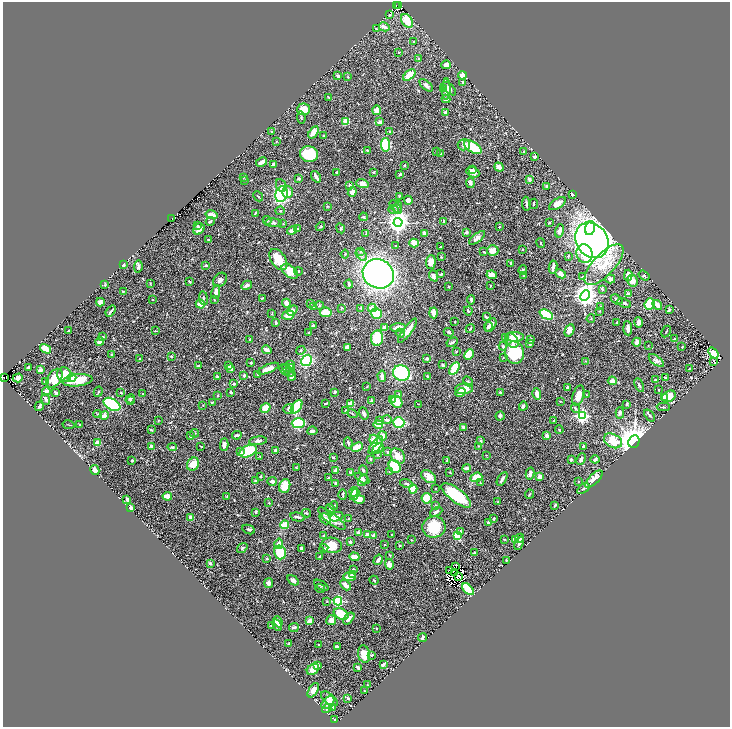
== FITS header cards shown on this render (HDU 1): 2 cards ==
NAXIS1  =                 1455
NAXIS2  =                 1450

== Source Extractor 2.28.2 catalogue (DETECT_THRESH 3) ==
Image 1455 x 1450 px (HDU 1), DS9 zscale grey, zoomed out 1/2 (1 PNG px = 2 x 2 image px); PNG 732 x 729 px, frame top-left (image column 2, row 1450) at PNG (3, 2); each listed source drawn as its Kron ellipse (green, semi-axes under 4 px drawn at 4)
Background 0.584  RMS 0.025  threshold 0.0738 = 3 sigma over >= 5 px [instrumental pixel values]
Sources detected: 655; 34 cannot appear on this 1/2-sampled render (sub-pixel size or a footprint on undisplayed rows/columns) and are neither listed nor drawn; of the other 621, the 500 brightest by FLUX_AUTO listed and drawn (121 fainter detections omitted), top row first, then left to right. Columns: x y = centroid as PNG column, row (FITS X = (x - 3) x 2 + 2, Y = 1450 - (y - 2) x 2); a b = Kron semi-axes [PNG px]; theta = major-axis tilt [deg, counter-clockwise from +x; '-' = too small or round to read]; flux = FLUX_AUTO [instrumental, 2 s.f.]
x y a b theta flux
396 5 2 1 - 17
399 5 2 1 - 29
390 15 2 2 - 3.5
407 21 8 5 -56 82
384 27 5 3 - 24
376 29 3 3 - 4
413 41 3 2 - 2.8
399 52 2 2 - 3.2
418 59 3 2 - 2.5
446 65 5 4 - 17
409 75 7 3 39 130
462 75 4 4 - 32
338 76 3 3 - 13
348 77 3 2 - 3.7
463 83 4 3 - 11
426 85 8 4 -42 18
443 89 3 2 - 16
446 89 10 4 88 27
449 89 8 4 -45 20
328 97 3 2 - 3.4
446 99 4 3 - 15
304 109 6 6 - 70
376 110 5 4 - 33
445 113 4 3 - 19
301 118 6 3 -84 5.4
346 121 4 3 - 72
380 122 3 3 - 14
272 131 3 2 - 4.8
313 132 7 4 57 50
390 132 3 3 - 5.9
324 135 3 2 - 3.7
276 141 3 2 - 3
385 145 7 4 -80 290
464 145 6 5 - 16
473 147 10 5 -33 160
367 150 2 2 - 5
437 151 3 3 - 5.8
524 151 3 2 - 4.5
440 153 3 3 - 4.2
309 154 9 8 - 150
535 157 3 2 - 11
262 162 6 3 28 27
273 164 3 2 - 13
405 165 3 3 - 4.9
499 167 5 3 - 26
472 169 4 3 - 6.1
373 172 4 3 - 3.3
473 172 7 5 -26 26
337 173 3 2 - 9.2
400 174 4 2 - 4.9
243 177 3 2 - 3.9
316 177 6 2 -54 18
299 179 4 2 - 8.8
529 179 3 3 - 11
245 180 2 2 - 2.5
470 183 5 3 - 15
362 184 6 4 -19 24
281 185 7 5 -64 13
350 185 3 3 - 20
547 186 4 3 - 6.6
288 192 6 5 - 38
352 192 5 3 - 32
281 194 8 6 69 340
573 194 4 2 - 8.3
258 196 5 2 - 5.7
399 196 3 2 - 2.6
408 200 4 4 - 23
526 204 7 2 -82 9.6
534 204 5 2 - 4.1
557 204 9 5 32 42
327 206 4 3 - 3.3
396 207 8 4 -49 13
398 207 6 4 83 10
393 209 5 4 - 8.5
280 211 5 2 - 3.1
255 213 4 2 - 6.1
212 215 6 3 -13 32
363 217 4 3 - 5.4
172 218 2 1 - 320
267 220 4 3 - 6.2
210 221 4 3 - 6.4
444 221 2 2 - 17
398 222 4 4 - 3900
549 222 3 3 - 4.7
273 223 8 4 -1 12
283 224 3 2 - 2.8
197 226 3 3 - 5
320 226 5 3 - 4.3
499 227 2 2 - 8.9
341 228 5 4 - 7.5
590 228 7 4 77 210
199 229 6 5 - 29
298 229 4 3 - 9.2
292 230 5 4 - 17
560 231 7 4 74 22
424 233 4 3 - 19
466 233 2 2 - 34
366 234 4 3 - 4.3
477 238 9 4 38 20
209 240 3 2 - 7.4
592 240 19 15 -55 3800
414 243 5 4 - 59
541 243 5 2 - 4.3
396 245 3 3 - 5.9
441 247 3 2 - 3.9
522 249 2 2 - 3.3
360 251 3 3 - 4.1
493 251 6 5 - 44
484 252 3 2 - 4.3
345 254 4 3 - 4.9
584 254 9 8 - 99
361 255 6 3 -45 8.5
568 256 3 2 - 3
441 257 3 3 - 3.3
278 259 12 7 -56 120
431 262 7 5 85 33
511 263 3 2 - 3.6
124 265 4 2 - 8.5
206 265 3 3 - 11
604 265 26 11 47 110
138 267 6 3 82 12
553 267 6 2 81 18
523 270 5 3 - 4.3
290 271 9 5 -39 69
298 271 4 3 - 6.8
378 274 16 14 -28 1600
441 274 3 2 - 5.1
561 274 6 4 -27 27
492 275 5 4 - 29
628 275 5 3 - 35
644 275 6 4 -35 8.8
433 276 6 4 -68 17
524 276 3 2 - 3.9
583 277 3 2 - 14
610 279 5 4 - 19
220 280 8 6 49 18
190 281 3 2 - 5.6
632 281 5 5 - 30
150 283 4 2 - 2.5
349 284 4 2 - 6.8
105 285 3 3 - 5.5
247 285 5 3 - 15
491 285 3 2 - 3.1
449 287 2 2 - 7.8
602 289 3 3 - 7.8
123 292 3 3 - 3.6
216 292 7 4 81 18
628 294 3 3 - 13
585 295 5 4 - 3900
203 298 7 3 -82 7.4
262 298 4 2 - 3
152 299 3 2 - 3.9
214 300 2 2 - 3.3
471 300 5 2 - 10
617 300 6 3 -35 14
100 302 4 3 - 30
286 303 4 4 - 24
624 303 7 3 -24 13
200 304 5 4 - 61
310 304 2 2 - 3.2
650 304 6 5 - 120
319 305 4 4 - 6.1
657 305 5 3 - 44
600 306 2 2 - 4.1
314 307 3 3 - 3.2
342 308 3 2 - 2.6
361 308 3 3 - 3.2
372 308 4 4 - 38
292 310 6 4 36 20
669 310 3 2 - 14
111 311 6 2 52 7.5
468 311 4 3 - 5.9
599 311 3 2 - 2.5
326 312 6 5 - 79
272 313 3 2 - 2.8
376 313 5 5 - 140
433 313 5 3 - 39
546 314 7 4 -25 140
288 315 6 4 17 44
486 317 4 2 - 6
591 319 4 2 - 2.9
455 322 2 2 - 3.4
617 322 3 2 - 6
638 322 5 3 - 25
276 323 4 3 - 9.6
491 325 7 4 57 27
313 326 3 2 - 17
488 326 5 4 - 15
384 328 3 2 - 32
398 328 7 4 4 49
628 328 7 3 -86 27
470 329 5 2 - 5.4
570 330 6 4 64 28
68 331 2 2 - 5.4
155 331 3 2 - 2.9
407 331 15 4 53 40
309 332 2 2 - 3.7
449 332 5 3 - 6
666 332 6 2 63 4.1
400 333 5 3 - 6
103 337 4 3 - 4.2
505 337 3 3 - 6.4
514 337 9 5 -2 58
377 338 7 6 - 180
531 339 4 2 - 3.1
674 339 2 2 - 2.6
249 340 2 2 - 5
512 341 8 5 -58 36
100 342 4 2 - 23
452 342 6 2 30 8.5
637 342 4 3 - 36
530 343 4 3 - 15
648 345 2 2 - 3.3
503 346 4 4 - 7.1
347 347 3 3 - 17
682 347 3 2 - 3.3
45 349 6 4 -33 59
267 350 5 3 - 30
301 350 5 3 - 5.2
456 352 3 2 - 2.8
514 353 11 9 -77 230
713 353 6 4 -51 37
112 355 3 2 - 5
469 355 5 4 - 110
171 356 2 2 - 5.9
503 357 3 2 - 3
427 358 4 3 - 12
139 359 2 2 - 3.2
307 360 6 5 - 280
586 361 3 2 - 3
656 361 9 4 -37 15
714 361 3 2 - 6.5
251 363 2 2 - 5.9
229 365 3 3 - 6.1
290 365 3 3 - 14
443 365 4 3 - 6.1
198 366 4 3 - 8.9
28 367 2 2 - 11
231 368 4 3 - 21
290 368 4 3 - 5.3
454 368 7 3 58 140
268 369 11 3 23 47
689 369 3 2 - 4.2
40 370 4 2 - 12
284 370 6 3 -50 5.2
288 370 7 4 -57 8.1
401 373 8 7 - 330
257 374 3 2 - 2.6
64 375 7 7 - 100
244 375 3 2 - 7.6
217 376 4 3 - 5.9
292 376 4 3 - 16
382 376 5 3 - 20
3 377 2 1 - 45
428 377 4 2 - 8.1
18 378 5 4 - 18
54 378 10 6 53 100
72 378 4 4 - 35
665 378 3 2 - 6.5
77 380 15 6 7 140
656 380 3 2 - 11
468 381 5 3 - 5.8
612 381 5 4 - 32
45 382 3 2 - 4.8
234 384 3 2 - 7.9
639 385 7 3 -63 9.3
367 386 2 2 - 2.7
567 387 2 2 - 6.7
464 389 9 5 4 70
659 390 2 2 - 3.5
46 391 4 4 - 23
56 392 3 2 - 6.7
98 392 5 3 - 5
231 392 3 2 - 5
335 392 3 2 - 12
461 392 5 3 - 35
500 392 4 3 - 4.6
121 393 2 2 - 3.5
143 394 2 2 - 3.1
537 394 6 3 -73 31
399 395 4 3 - 6.1
586 395 3 2 - 2.8
217 396 4 3 - 4.9
578 396 10 5 73 47
669 396 7 5 33 62
664 398 3 3 - 11
46 399 5 3 - 15
130 399 5 3 - 5.7
393 399 3 2 - 5.6
131 401 4 3 - 4.9
371 401 4 3 - 6.1
560 401 3 2 - 4.2
212 402 3 2 - 6.1
397 402 6 5 - 70
326 403 3 2 - 5.2
112 404 9 5 -29 590
350 404 3 2 - 89
419 404 3 2 - 2.6
627 404 3 2 - 6.4
203 405 3 2 - 2.5
39 406 5 2 - 8.4
523 406 4 3 - 12
297 407 8 4 55 220
663 407 6 2 -1 5.3
265 408 5 4 - 72
575 408 5 3 - 7.6
289 409 5 5 - 11
346 411 3 3 - 8.1
364 413 6 4 -72 13
620 413 6 3 -87 9.8
98 414 4 3 - 5.3
352 414 5 2 - 3.5
104 415 4 3 - 33
649 415 7 3 -52 9.9
500 416 4 4 - 9.1
582 416 4 4 - 870
387 420 5 3 - 9.2
554 420 4 2 - 2.5
158 421 3 2 - 2.5
379 421 4 3 - 7.6
399 422 6 5 - 170
298 423 6 5 - 350
80 424 3 2 - 4.5
68 425 6 1 -12 3.1
378 425 4 3 - 76
464 427 4 3 - 12
151 430 3 2 - 4.5
559 430 4 3 - 4.9
312 431 5 4 - 11
195 433 4 2 - 4.5
237 435 5 3 - 13
191 436 4 3 - 11
382 436 4 4 - 33
547 436 3 3 - 25
373 439 5 4 - 39
258 441 9 3 7 13
480 441 4 3 - 7.8
613 441 9 6 -28 140
634 442 6 5 - 5100
98 443 3 3 - 57
348 443 5 3 - 8.8
224 445 6 3 87 20
376 445 10 4 52 73
151 446 3 3 - 9.6
201 446 3 2 - 2.5
478 446 2 2 - 2.8
584 446 3 3 - 11
172 447 5 4 - 7.2
357 447 6 3 24 65
378 448 6 4 41 19
276 450 4 3 - 10
248 451 9 5 25 230
240 452 3 3 - 23
387 452 3 3 - 3.5
377 454 4 3 - 6.5
486 455 3 2 - 3.8
398 456 8 6 -48 45
260 457 4 2 - 3.2
333 457 3 2 - 4.4
370 459 3 2 - 6.4
581 459 6 3 66 13
595 459 4 3 - 12
447 460 4 2 - 3.3
571 460 3 2 - 4
132 461 3 3 - 5.4
193 464 7 5 60 55
395 466 7 5 -54 150
296 467 2 2 - 2.9
466 468 4 3 - 17
95 470 5 3 - 39
336 470 4 3 - 16
363 470 5 3 - 7.8
390 471 4 2 - 3.1
351 472 4 3 - 15
450 472 3 2 - 3.7
530 473 6 3 77 26
261 476 3 2 - 6.1
429 477 8 5 -37 32
476 477 6 4 19 85
540 477 3 3 - 22
329 478 3 2 - 12
362 478 8 4 -30 11
502 479 7 2 58 12
594 479 11 5 45 44
256 480 4 3 - 3.8
272 481 5 4 - 14
363 481 6 3 56 8
578 481 2 2 - 3.3
336 483 2 2 - 14
406 483 6 3 -14 6.8
480 483 3 2 - 3
285 486 7 5 70 64
436 488 2 2 - 3.3
413 489 4 3 - 86
583 489 7 3 36 7.4
354 492 5 3 - 43
354 494 6 4 53 59
529 494 5 2 - 4.3
343 495 5 2 - 6.3
456 495 18 7 -37 200
167 496 4 4 - 33
227 496 4 2 - 3
427 498 5 5 - 83
127 499 3 2 - 11
359 499 6 4 -16 57
498 502 2 2 - 3.2
269 503 2 2 - 4.3
334 505 4 3 - 5.5
555 505 4 2 - 4.3
435 506 4 3 - 6
131 508 4 3 - 14
330 509 5 3 - 12
256 512 3 2 - 3.7
436 512 6 4 26 12
306 513 4 2 - 4.2
191 517 4 3 - 24
297 517 7 3 -13 9.3
336 517 7 4 21 21
332 518 17 5 -38 55
349 518 4 3 - 4.5
494 518 2 2 - 6
325 519 6 5 - 16
489 523 4 3 - 15
284 525 4 4 - 88
434 527 11 10 - 150
249 530 6 4 -26 8
460 531 3 3 - 6.1
358 533 4 3 - 12
392 534 2 2 - 3.9
367 535 3 3 - 43
324 536 3 2 - 8.8
374 536 4 3 - 14
458 536 4 3 - 59
519 538 4 4 - 15
505 539 4 2 - 3.3
411 540 2 2 - 2.8
516 540 4 3 - 14
350 542 2 2 - 32
519 543 7 3 63 12
279 544 5 3 - 25
332 545 10 7 -9 76
384 545 2 2 - 3.6
400 545 3 2 - 7.9
242 548 6 4 36 7.9
324 548 4 3 - 5.1
301 549 3 2 - 15
280 552 7 5 -74 110
474 553 2 2 - 17
390 555 3 2 - 3.8
320 557 3 2 - 7.4
354 557 5 3 - 48
267 559 2 2 - 6
378 560 5 3 - 15
507 561 3 2 - 3.5
210 563 3 3 - 9.6
389 564 5 4 - 30
456 567 2 1 - 2.8
353 569 4 3 - 4.2
449 571 3 2 - 7
455 573 2 1 - 2.8
352 574 4 3 - 12
458 576 2 1 - 3.1
349 577 6 3 -2 49
293 580 6 4 -34 13
374 580 5 3 - 5.4
269 583 5 4 - 18
321 585 8 4 -32 9.5
345 585 6 3 -47 26
320 588 5 3 - 5.7
468 589 7 4 -47 120
327 601 4 3 - 3.1
338 601 4 4 - 440
341 614 8 5 -28 120
349 618 7 3 51 24
331 620 5 5 - 31
309 621 3 3 - 24
278 622 6 3 -67 35
271 625 3 3 - 4.8
277 625 6 3 -64 27
294 627 5 3 - 7.9
376 628 3 2 - 3.9
422 638 4 2 - 9
288 643 3 3 - 3.2
318 644 3 2 - 2.6
337 647 4 2 - 10
364 654 9 6 -76 58
372 655 4 2 - 3.2
317 665 4 3 - 26
383 665 3 2 - 7.8
358 667 4 2 - 17
313 669 7 5 36 41
367 685 4 2 - 2.5
313 690 8 4 59 29
364 691 3 2 - 2.8
348 698 3 2 - 2.8
329 699 10 5 -39 27
328 703 7 5 45 62
332 708 3 3 - 19
327 709 5 4 - 8.2
335 720 3 2 - 3.1
At the frame edge (FLAGS 8, measured only in part): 1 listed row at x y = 3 377
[121 fainter detections neither listed nor drawn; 34 sub-pixel or undisplayed-footprint detections neither listed nor drawn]